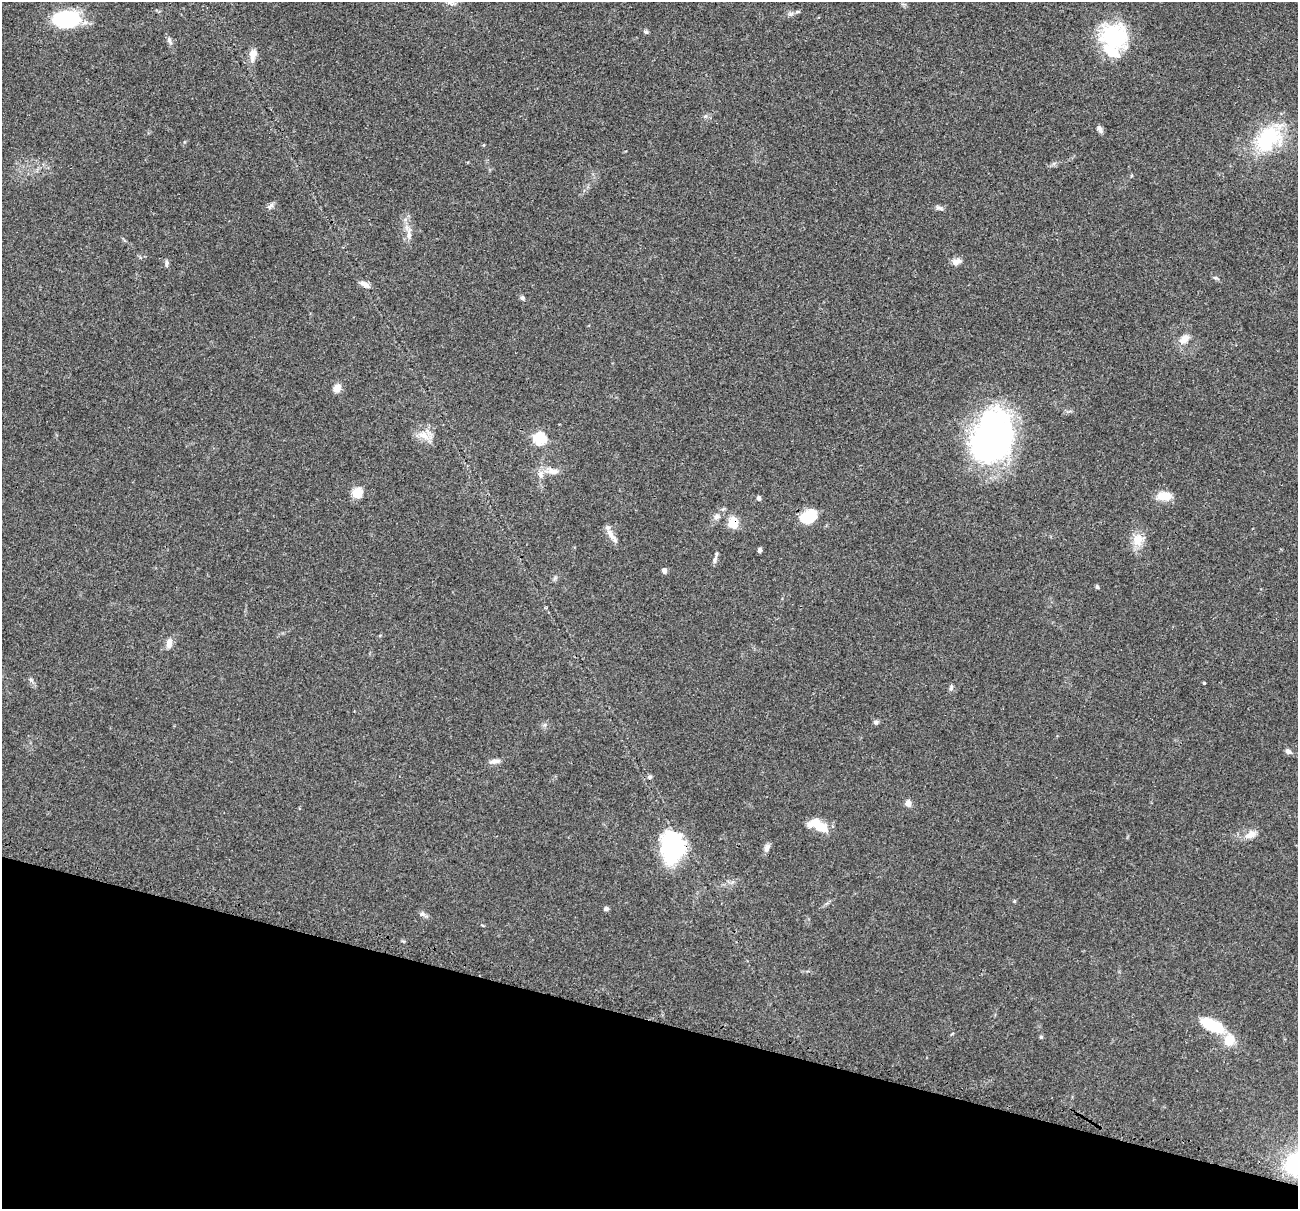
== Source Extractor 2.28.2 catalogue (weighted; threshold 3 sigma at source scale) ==
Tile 15 of 4 x 4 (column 3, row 4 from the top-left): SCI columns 2621-3916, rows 154-1360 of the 5241 x 5259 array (HDU 1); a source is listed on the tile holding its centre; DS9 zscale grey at full resolution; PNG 1300 x 1211 px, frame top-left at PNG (2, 2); no overlay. Shown black and unused: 16% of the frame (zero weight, under 3 of 4 exposures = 3% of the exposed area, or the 3 px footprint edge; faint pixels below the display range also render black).
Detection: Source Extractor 2.28.2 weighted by HDU 2 'WHT'; one run over the whole footprint, this tile lists its part. Background 0.054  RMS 0.0056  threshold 0.0252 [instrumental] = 3 sigma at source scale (4.5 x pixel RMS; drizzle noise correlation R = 1.50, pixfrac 1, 0.05/0.05 arcsec/px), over >= 5 px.
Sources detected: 54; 3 inside a brighter object's white glare — not listed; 2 inside a brighter listed object's ellipse — not listed separately; the other 49 listed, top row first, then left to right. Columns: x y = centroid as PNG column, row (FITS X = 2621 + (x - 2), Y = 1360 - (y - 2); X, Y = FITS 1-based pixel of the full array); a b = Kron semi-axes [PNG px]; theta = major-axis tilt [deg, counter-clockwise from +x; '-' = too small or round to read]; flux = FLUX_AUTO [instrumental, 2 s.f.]
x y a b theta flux
66 19 24 14 3 50
646 32 6 5 - 0.89
1114 36 32 27 -17 42
170 41 11 5 -68 1.7
253 54 17 9 82 4.2
1100 129 10 5 -64 1.8
1268 139 38 23 50 36
270 206 11 5 38 1.6
939 208 12 4 -19 1.4
409 233 18 6 -88 3.8
956 261 12 8 19 2.7
167 263 10 4 85 1.2
1215 278 7 3 -8 0.82
364 284 13 6 -26 2.6
522 298 5 5 - 1.3
1184 339 14 9 39 4.5
337 388 8 7 - 5.2
423 435 15 9 -29 5.8
993 437 53 35 69 160
540 438 6 6 - 56
553 471 14 8 -20 3.9
357 493 10 8 61 9.3
1164 496 18 10 -5 7.5
759 498 5 4 - 1.4
716 517 8 7 - 1.9
810 518 22 11 53 9.9
733 523 14 11 -85 7.2
611 535 19 7 -57 3.9
1138 540 18 13 88 7.5
760 550 6 4 88 1.2
715 560 11 5 73 1.6
664 570 6 5 - 1.7
1097 587 5 4 - 0.75
169 643 13 8 81 3.1
1204 683 4 3 - 0.48
951 688 8 5 66 1.1
876 722 7 5 13 1.1
1288 752 9 5 -22 1.7
495 761 14 5 7 2.5
649 777 7 5 -1 1.1
908 803 7 6 - 2.6
821 827 14 10 -12 11
1250 834 14 9 36 3.9
672 847 37 26 87 44
767 848 13 6 66 2.1
606 909 5 4 - 1.4
422 914 7 5 21 1.3
1212 1025 29 12 -25 20
1041 1037 5 5 - 0.59
Overlapping masked pixels (flux is a lower limit): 2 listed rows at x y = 733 523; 672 847